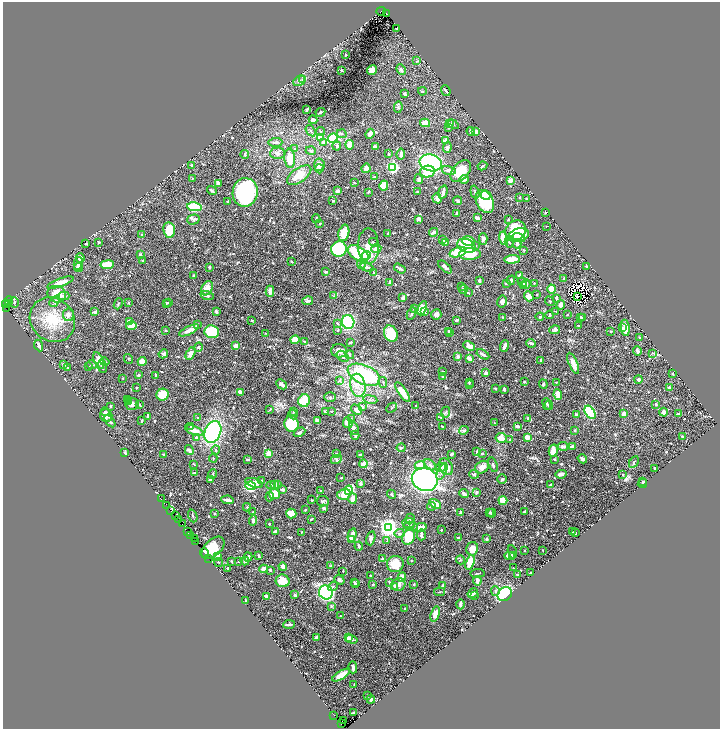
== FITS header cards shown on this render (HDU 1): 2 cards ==
NAXIS1  =                 1435
NAXIS2  =                 1453

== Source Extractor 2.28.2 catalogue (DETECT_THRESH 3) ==
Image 1435 x 1453 px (HDU 1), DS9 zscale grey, zoomed out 1/2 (1 PNG px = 2 x 2 image px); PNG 722 x 731 px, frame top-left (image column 2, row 1453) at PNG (3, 2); each listed source drawn as its Kron ellipse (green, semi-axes under 4 px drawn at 4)
Background 0.511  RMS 0.009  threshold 0.0269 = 3 sigma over >= 5 px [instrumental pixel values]
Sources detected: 854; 72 cannot appear on this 1/2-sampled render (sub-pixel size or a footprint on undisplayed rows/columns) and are neither listed nor drawn; of the other 782, the 500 brightest by FLUX_AUTO listed and drawn (282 fainter detections omitted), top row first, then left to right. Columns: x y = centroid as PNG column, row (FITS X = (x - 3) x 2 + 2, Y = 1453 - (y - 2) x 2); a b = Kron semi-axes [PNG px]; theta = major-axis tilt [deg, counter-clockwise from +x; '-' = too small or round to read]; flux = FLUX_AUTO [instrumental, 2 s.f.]
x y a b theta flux
381 11 5 2 - 110
386 13 2 1 - 20
397 29 3 2 - 2.5
346 55 2 2 - 2.1
417 61 3 3 - 1.5
401 69 5 4 - 3.4
341 70 3 2 - 2.2
372 70 5 4 - 12
302 80 4 3 - 2
299 81 6 5 - 5.1
446 90 5 2 - 4.7
422 91 4 2 - 1.9
405 94 3 2 - 3.5
398 107 6 4 85 3
307 110 4 2 - 4.8
320 112 5 2 - 3.4
313 120 4 3 - 9
425 123 5 3 - 20
450 124 4 3 - 4.9
453 124 6 3 -32 2.1
448 128 3 2 - 2
311 131 6 3 -54 2.8
321 131 4 3 - 2.2
471 131 4 4 - 2.7
475 132 3 3 - 22
342 134 5 4 - 3.1
370 134 5 3 - 11
320 138 3 2 - 25
333 138 5 4 - 170
445 140 4 3 - 7.3
275 142 7 3 2 4.9
323 142 3 3 - 3.7
350 145 5 4 - 13
337 146 4 4 - 2.8
375 147 3 2 - 8.1
447 148 5 4 - 5.1
295 149 4 3 - 1.8
311 151 5 2 - 3
277 153 7 6 - 6.3
389 154 3 3 - 2
401 154 5 3 - 6
245 155 4 2 - 3.3
290 158 9 5 -85 39
431 163 11 8 -16 240
191 165 3 3 - 1.5
319 165 6 5 - 9.6
482 166 5 2 - 1.9
393 167 4 3 - 340
366 168 5 4 - 8.1
319 169 4 3 - 2.8
449 170 7 4 -14 8.1
427 171 7 6 - 55
461 171 12 8 50 39
299 175 14 7 35 28
374 177 3 2 - 1.5
192 178 3 2 - 1.4
419 179 5 3 - 7.2
464 179 5 3 - 11
510 180 2 2 - 40
218 183 4 2 - 11
354 183 2 2 - 1.8
384 186 5 4 - 36
212 191 5 3 - 3.6
338 191 4 3 - 6
417 191 3 2 - 2.4
245 192 14 12 79 340
368 192 3 2 - 2.1
443 192 7 2 74 10
475 192 6 3 -74 2.8
486 195 5 4 - 15
519 197 2 2 - 1.9
437 198 5 3 - 12
527 199 2 2 - 5.3
333 201 2 2 - 2
458 201 4 3 - 3.9
485 201 12 8 -64 100
228 202 2 2 - 5
194 207 7 3 -9 170
546 212 4 2 - 1.8
457 213 2 2 - 4.4
477 218 4 3 - 9.4
193 219 6 5 - 4.8
316 219 4 2 - 1.9
419 219 4 3 - 6.3
508 219 3 2 - 2
320 223 2 2 - 2.5
546 226 2 2 - 1.4
169 230 7 6 - 42
516 231 11 9 52 68
433 232 5 2 - 5.3
344 233 8 5 77 32
141 234 3 3 - 1.5
387 234 2 2 - 2
519 235 10 6 11 69
519 237 6 3 -17 25
504 238 7 4 -75 38
483 239 6 4 -88 6.5
443 240 3 3 - 1.4
468 241 6 4 -12 28
99 242 3 2 - 1.8
373 242 4 3 - 2.7
445 242 3 2 - 11
509 242 6 3 -75 2.8
86 244 3 2 - 1.5
517 244 4 4 - 5.2
368 246 18 10 -89 24
467 246 9 6 -22 92
475 246 3 3 - 1.5
339 249 8 7 - 180
376 249 5 4 - 12
524 250 3 3 - 2.2
458 252 8 4 18 51
358 253 12 6 -33 110
470 254 11 6 1 53
140 255 4 3 - 3.4
366 256 4 4 - 83
80 258 5 4 - 11
512 259 7 3 5 37
143 261 3 2 - 2.8
292 262 3 2 - 1.4
78 263 6 4 80 7.3
361 264 5 4 - 7.3
107 265 7 4 7 48
586 266 3 2 - 2.7
209 267 4 3 - 2.7
367 267 7 3 -17 9.3
445 267 8 3 -43 6.9
78 268 4 3 - 7
400 269 6 2 -31 4.6
326 272 3 2 - 3.7
374 272 3 2 - 1.6
194 276 4 2 - 2.9
520 276 3 3 - 15
563 279 3 2 - 3.2
511 280 5 3 - 3.7
479 281 3 2 - 6.9
389 282 4 2 - 5
522 282 5 4 - 2.6
60 283 13 3 20 23
506 283 2 2 - 3.3
534 283 3 3 - 2.9
526 284 5 3 - 4.7
524 285 4 3 - 6.5
462 286 3 2 - 1.4
207 288 7 5 60 21
551 289 4 4 - 34
463 290 4 3 - 6.3
270 291 6 3 -90 11
468 293 3 2 - 1.5
57 294 9 8 - 36
537 295 2 2 - 1.9
64 296 5 3 - 2.2
207 296 7 3 -16 4.6
334 296 4 3 - 1.6
529 296 5 4 - 13
577 297 3 1 - 1.6
403 298 4 2 - 9.2
557 299 3 2 - 3
9 301 4 2 - 120
55 301 6 4 49 4.2
308 301 5 3 - 5.4
550 301 5 3 - 1.7
14 302 5 3 - 2.4
502 302 6 4 77 9.3
128 303 4 3 - 1.6
166 303 2 2 - 2.9
168 303 2 2 - 1.7
5 304 3 2 - 55
8 304 2 2 - 63
118 304 6 3 68 2.2
561 305 5 3 - 9.2
7 308 4 2 - 6.6
415 308 4 3 - 1.9
422 308 7 4 65 26
555 311 4 3 - 1.5
95 312 3 2 - 6.1
216 312 3 2 - 3.5
424 312 4 3 - 3
411 313 6 3 65 3.9
567 314 2 2 - 2.4
68 315 6 5 - 9.9
436 315 5 5 - 8.6
550 315 4 2 - 2.7
503 317 3 2 - 1.5
540 317 4 3 - 3.2
581 317 4 2 - 2.6
583 318 3 2 - 1.9
52 320 24 21 -40 64
252 320 3 2 - 2
457 320 3 3 - 2.9
129 322 4 3 - 11
348 322 7 6 - 130
337 323 4 3 - 2.4
197 324 3 3 - 3.2
578 325 3 2 - 1.4
132 326 5 3 - 22
622 328 2 2 - 2.8
625 328 8 4 -81 24
166 330 2 2 - 3
189 330 11 3 26 17
338 330 3 2 - 2.5
555 330 5 4 - 4.2
449 331 4 3 - 2
611 331 3 2 - 2.7
212 332 7 6 - 84
265 333 3 2 - 1.6
450 333 3 2 - 1.5
391 334 8 6 -62 62
640 338 2 2 - 1.5
295 340 4 4 - 30
304 341 4 3 - 2.1
350 342 4 2 - 2.1
531 343 5 3 - 5.2
39 345 6 2 -65 7.3
236 346 3 2 - 14
469 346 6 3 -25 16
504 346 6 2 69 6.7
198 347 4 4 - 2.6
339 351 8 6 -4 12
637 351 4 3 - 3.7
653 353 4 2 - 1.5
163 354 5 4 - 5.3
190 354 6 4 61 12
483 354 7 2 -31 6
350 355 4 4 - 3.2
343 356 7 4 -38 6.4
458 356 3 2 - 5.1
469 358 4 2 - 16
128 359 5 3 - 1.5
541 360 3 2 - 3.5
99 361 9 4 -66 17
142 361 4 4 - 23
105 362 5 3 - 4.5
573 363 11 3 -67 13
63 365 3 2 - 5.1
92 365 5 3 - 2.9
88 366 3 2 - 1.9
102 366 7 3 -81 6
68 368 3 2 - 2.3
443 372 3 3 - 2.4
486 373 3 3 - 6
673 373 2 2 - 1.9
139 375 2 2 - 7.3
364 375 17 9 -24 180
155 376 4 2 - 2.8
442 377 4 3 - 1.8
123 378 3 2 - 1.4
639 379 4 4 - 3.8
339 381 4 3 - 3.5
383 382 5 2 - 1.8
469 382 3 2 - 1.5
524 382 2 2 - 2.8
556 382 3 2 - 1.8
282 384 6 3 -43 7.8
543 384 5 4 - 2.7
358 385 12 7 -80 20
469 385 2 2 - 1.9
136 388 2 2 - 2.1
495 388 3 2 - 2.4
669 388 3 3 - 8
504 389 3 2 - 3.2
240 392 4 3 - 9.9
402 392 11 3 -56 31
162 395 6 6 - 35
558 395 5 3 - 29
330 397 5 5 - 3.2
127 399 3 2 - 1.5
370 399 7 4 -9 4.5
304 401 6 6 - 49
129 402 3 3 - 1.6
132 404 7 5 -2 9.1
547 404 6 3 -68 2.7
656 404 4 3 - 2.1
140 405 4 2 - 1.7
549 405 4 3 - 1.9
110 406 2 2 - 4.3
416 406 3 2 - 1.7
362 407 3 3 - 5.9
392 408 6 3 43 2.8
270 409 4 2 - 1.7
356 410 6 4 -36 14
294 411 4 3 - 2.9
325 411 2 2 - 2.9
332 411 2 2 - 1.6
105 412 4 3 - 2.8
445 412 6 3 65 2.7
590 412 7 4 -57 210
663 412 4 4 - 4.7
624 413 3 3 - 10
576 414 3 3 - 2.5
678 414 3 2 - 3
106 415 6 6 - 13
293 415 5 3 - 2.6
148 416 3 2 - 5.5
441 417 3 2 - 1.5
198 418 4 3 - 4.7
351 418 3 2 - 1.6
528 418 3 2 - 4.9
110 421 7 3 -51 4.2
142 421 2 2 - 2.5
317 421 2 2 - 9.4
348 423 5 5 - 17
494 423 2 2 - 3.5
291 424 8 7 - 98
191 426 3 3 - 1.5
442 426 3 2 - 1.9
517 426 4 3 - 6.2
354 428 6 4 -68 7
464 430 5 3 - 3.5
194 431 10 4 -21 18
574 431 3 3 - 2.2
213 432 11 8 67 250
299 432 6 3 30 5.2
355 435 4 2 - 4.8
196 437 4 3 - 3.8
527 437 4 3 - 19
682 437 2 2 - 1.8
501 438 5 5 - 22
509 440 3 3 - 2
563 446 5 3 - 5.4
572 446 3 2 - 5.6
401 448 4 3 - 2.7
189 450 5 4 - 6.2
216 450 4 3 - 2.2
477 451 4 2 - 2.1
553 451 6 4 76 22
125 453 4 3 - 2.8
163 454 2 2 - 3.1
269 454 4 3 - 24
337 454 2 2 - 6.9
452 454 3 2 - 3.8
482 454 3 3 - 2
361 455 4 2 - 5.8
213 458 4 3 - 1.4
248 459 4 3 - 2.6
336 459 6 4 25 4.4
555 459 3 3 - 2.4
582 459 5 3 - 5.6
634 462 6 3 61 2.7
194 464 4 2 - 1.6
363 464 4 3 - 14
420 465 5 4 - 18
430 465 7 4 -42 6.4
493 465 7 3 -72 4.4
446 467 9 6 -60 23
482 467 7 6 - 12
441 468 5 4 - 3.3
655 468 3 2 - 3.2
442 472 9 4 65 8.5
194 473 4 2 - 2.2
213 474 5 3 - 1.9
474 474 5 4 - 3.8
561 474 5 3 - 10
623 474 3 3 - 1.6
341 478 3 2 - 1.5
425 479 13 11 -21 500
502 479 5 4 - 2.5
210 480 3 3 - 4.1
262 480 2 2 - 2.9
643 481 3 3 - 2.4
254 483 9 4 -17 19
360 483 3 3 - 4.9
642 483 5 2 - 3.2
271 485 5 2 - 1.5
274 485 3 3 - 1.8
277 485 3 2 - 11
551 485 4 2 - 6
251 486 5 4 - 140
283 489 3 3 - 6.3
320 490 3 3 - 1.6
349 490 5 4 - 160
477 492 3 2 - 4.8
274 494 5 5 - 26
344 494 7 5 13 31
391 494 5 3 - 2.5
464 494 5 3 - 6.4
270 497 5 2 - 3
161 499 2 1 - 24
353 499 5 4 - 15
228 500 6 2 -8 10
312 500 3 2 - 2.1
323 501 6 5 - 3.1
503 501 4 4 - 20
435 504 7 3 -34 27
167 506 3 1 - 24
431 506 4 3 - 2.9
247 507 4 3 - 1.9
324 508 3 2 - 6.8
305 510 2 2 - 2.8
171 511 3 2 - 51
524 511 3 2 - 3.1
253 512 3 3 - 1.5
490 512 3 3 - 2.3
214 513 3 3 - 2.2
291 513 5 5 - 15
460 513 2 2 - 3.7
492 513 4 3 - 3
175 516 3 1 - 37
193 516 6 2 -71 1.8
311 519 4 2 - 3
410 519 5 3 - 5.6
178 520 3 2 - 47
253 520 5 3 - 5.9
182 523 3 1 - 2.9
409 523 6 5 - 7.2
269 524 3 2 - 1.8
411 526 7 3 -10 2.7
420 527 7 3 12 21
389 528 4 4 - 1200
441 530 2 2 - 1.4
275 531 3 2 - 6.6
187 532 2 1 - 33
301 532 2 2 - 1.6
573 532 2 2 - 2.1
399 533 5 4 - 3.9
575 533 3 2 - 2.6
352 535 7 3 76 17
421 535 5 3 - 5.6
191 536 3 2 - 97
408 537 8 6 65 61
194 538 4 1 - 64
371 538 7 4 74 4.9
459 538 2 2 - 4
486 539 3 2 - 3.2
352 540 4 3 - 12
196 541 2 1 - 28
387 541 4 3 - 2.1
359 546 4 3 - 2.9
213 548 14 8 43 78
472 549 7 6 - 25
543 550 3 2 - 1.4
524 551 2 2 - 2.4
512 552 7 4 -73 1.9
205 553 5 1 - 92
512 555 3 3 - 7.4
218 556 3 3 - 12
259 556 4 2 - 2.2
510 556 5 3 - 12
248 557 4 3 - 5.2
209 558 2 1 - 38
383 559 2 2 - 12
460 560 4 2 - 1.4
231 561 3 2 - 1.5
239 561 3 3 - 1.4
245 561 4 4 - 3.3
411 561 2 2 - 1.8
219 562 4 3 - 1.6
470 562 7 4 72 38
395 564 8 8 - 37
331 566 3 2 - 4.6
283 567 4 3 - 10
228 568 2 2 - 2.2
513 568 2 2 - 1.4
264 569 4 3 - 12
270 570 2 2 - 3.7
343 571 3 2 - 2
477 573 7 2 7 1.6
530 573 2 2 - 1.9
517 575 4 2 - 2.9
371 576 3 2 - 2.3
402 577 5 3 - 14
339 580 5 3 - 3.5
283 581 7 6 - 32
477 581 5 3 - 11
354 582 3 3 - 2.2
389 582 3 2 - 1.4
355 584 3 2 - 1.9
414 584 3 3 - 2.9
373 585 3 2 - 1.6
398 585 7 6 - 9.1
443 585 4 3 - 3.9
333 586 5 3 - 2
395 586 4 3 - 4.4
495 591 5 4 - 3.6
326 592 7 6 - 240
440 592 5 2 - 1.6
473 593 6 3 32 6.3
505 594 8 6 45 270
295 595 2 2 - 3
475 596 2 2 - 1.8
267 597 4 2 - 9.6
246 601 3 2 - 4.5
461 604 5 2 - 8.3
331 606 3 3 - 2.9
404 608 2 2 - 1.7
435 614 8 4 75 13
341 616 3 2 - 1.9
289 624 6 2 5 6.4
316 637 3 3 - 4.3
348 638 2 2 - 12
352 639 6 3 -17 3.5
353 667 6 3 -89 6
341 675 10 3 31 26
354 684 2 2 - 1.5
368 695 3 2 - 2.3
371 699 4 3 - 3.5
353 713 2 2 - 1.7
334 715 2 1 - 22
344 720 2 2 - 330
342 724 2 1 - 64
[282 fainter detections neither listed nor drawn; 72 sub-pixel or undisplayed-footprint detections neither listed nor drawn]